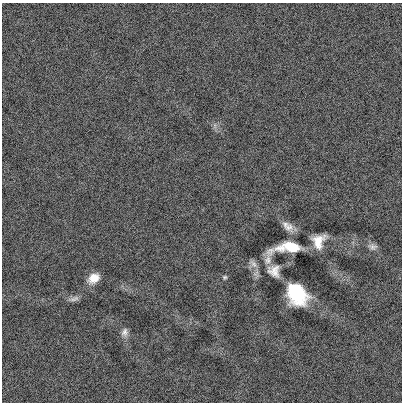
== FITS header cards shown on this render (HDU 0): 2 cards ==
NAXIS1  =                  400
NAXIS2  =                  400

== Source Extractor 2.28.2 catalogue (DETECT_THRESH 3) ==
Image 400 x 400 px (HDU 0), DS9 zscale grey, 1 PNG px = 1 image px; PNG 404 x 404 px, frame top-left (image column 1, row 400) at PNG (2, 3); no overlay
Background -5.23e-04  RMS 0.12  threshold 0.369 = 3 sigma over >= 5 px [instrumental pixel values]
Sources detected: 12; all 12 listed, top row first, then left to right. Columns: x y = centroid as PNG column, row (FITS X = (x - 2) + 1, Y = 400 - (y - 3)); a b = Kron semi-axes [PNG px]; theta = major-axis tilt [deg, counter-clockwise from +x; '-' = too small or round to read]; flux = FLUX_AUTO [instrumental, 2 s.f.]
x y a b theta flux
289 227 13 12 - 65
318 241 13 10 62 130
289 247 27 9 7 310
372 247 12 8 -17 37
268 260 17 9 81 61
253 263 14 7 -47 40
274 271 16 14 -50 83
225 277 6 5 - 13
94 278 13 9 34 120
296 294 19 14 -51 570
74 299 16 6 16 34
124 332 12 8 82 43